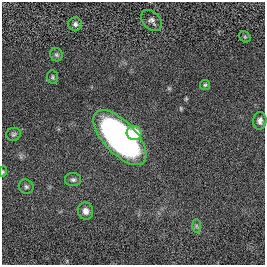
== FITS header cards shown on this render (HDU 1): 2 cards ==
NAXIS1  =                  263
NAXIS2  =                  263

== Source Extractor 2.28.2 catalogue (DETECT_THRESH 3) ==
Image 263 x 263 px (HDU 1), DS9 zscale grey, 1 PNG px = 1 image px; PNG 267 x 267 px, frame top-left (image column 1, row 263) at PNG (2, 2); each listed source drawn as its Kron ellipse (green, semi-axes under 4 px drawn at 4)
Background 0.00275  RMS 0.035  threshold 0.105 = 3 sigma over >= 5 px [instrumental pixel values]
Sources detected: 15; all 15 listed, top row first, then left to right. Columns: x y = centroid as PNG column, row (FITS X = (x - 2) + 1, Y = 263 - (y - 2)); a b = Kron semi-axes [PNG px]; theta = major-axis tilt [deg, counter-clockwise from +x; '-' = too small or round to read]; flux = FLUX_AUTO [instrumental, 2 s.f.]
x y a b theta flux
151 20 12 8 -45 9.1
75 24 7 7 - 6.5
245 37 6 5 - 3.3
56 55 7 6 - 4.9
53 77 7 5 -82 4
205 85 5 5 - 3.4
260 121 9 6 84 9.1
134 133 7 7 - 66
13 134 7 6 - 5.3
120 137 34 16 -47 900
3 172 5 4 - 2.9
73 180 8 6 -1 6.6
26 187 7 7 - 5.7
86 211 9 7 -83 13
196 226 7 4 -89 4
At the frame edge (FLAGS 8, measured only in part): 1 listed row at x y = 3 172